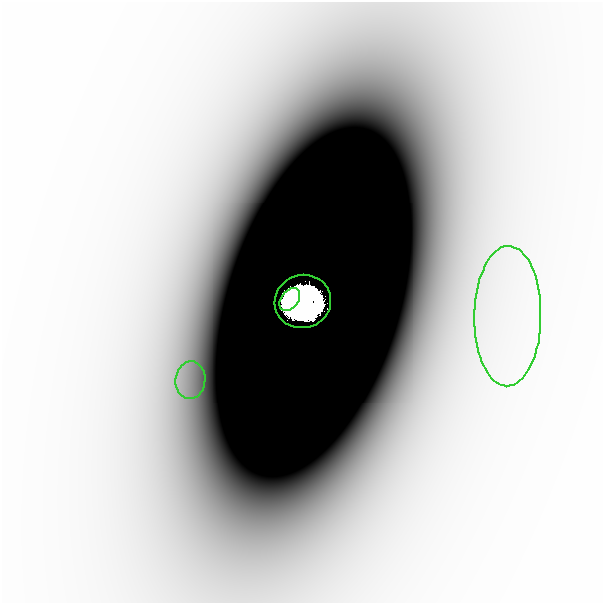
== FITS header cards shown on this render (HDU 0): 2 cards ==
NAXIS1  =                  601
NAXIS2  =                  601

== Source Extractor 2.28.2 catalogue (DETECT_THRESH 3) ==
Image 601 x 601 px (HDU 0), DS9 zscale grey, 1 PNG px = 1 image px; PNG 605 x 605 px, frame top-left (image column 1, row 601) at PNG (2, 2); each listed source drawn as its Kron ellipse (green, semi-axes under 4 px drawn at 4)
Background -2.56e-07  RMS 1.3e-07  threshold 3.79e-07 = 3 sigma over >= 5 px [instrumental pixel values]
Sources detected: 5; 1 with non-positive FLUX_AUTO (blend fragments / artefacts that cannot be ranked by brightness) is neither listed nor drawn; the other 4 listed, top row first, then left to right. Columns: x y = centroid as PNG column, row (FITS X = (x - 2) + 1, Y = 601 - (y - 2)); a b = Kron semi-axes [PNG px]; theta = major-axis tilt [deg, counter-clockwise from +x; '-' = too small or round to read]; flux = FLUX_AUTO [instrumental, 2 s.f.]
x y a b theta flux
290 299 13 8 51 7.5e+00
303 301 28 26 18 4.0e+01
508 316 70 33 89 1.4e-03
190 380 19 15 83 2.0e-04
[1 non-positive-flux detection neither listed nor drawn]